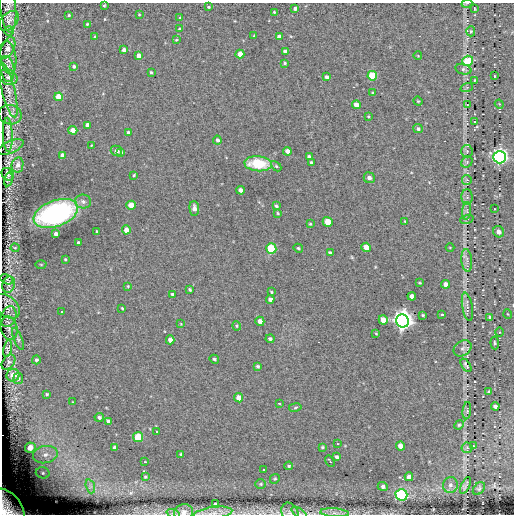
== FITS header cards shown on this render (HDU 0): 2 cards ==
NAXIS1  =                  512
NAXIS2  =                  512

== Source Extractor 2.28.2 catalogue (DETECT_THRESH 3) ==
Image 512 x 512 px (HDU 0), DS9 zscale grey, 1 PNG px = 1 image px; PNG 516 x 516 px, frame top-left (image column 1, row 512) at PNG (2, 3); each listed source drawn as its Kron ellipse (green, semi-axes under 4 px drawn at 4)
Background 0.0443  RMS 5.1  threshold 15.3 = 3 sigma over >= 5 px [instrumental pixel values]
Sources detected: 187; all 187 listed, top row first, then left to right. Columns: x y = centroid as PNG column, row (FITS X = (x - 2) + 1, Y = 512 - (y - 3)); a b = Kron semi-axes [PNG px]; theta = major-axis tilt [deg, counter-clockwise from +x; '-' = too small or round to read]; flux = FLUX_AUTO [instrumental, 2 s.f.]
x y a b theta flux
467 3 5 3 - 450
104 5 3 2 - 350
208 7 3 2 - 330
295 8 3 3 - 910
8 9 23 7 -85 2300
475 9 3 2 - 260
274 12 3 3 - 330
139 14 3 2 - 230
69 15 3 3 - 390
180 17 4 3 - 240
9 21 11 7 45 1400
87 24 4 3 - 340
180 29 3 3 - 580
9 31 5 5 - 400
471 31 5 4 - 410
254 36 3 2 - 250
279 36 4 4 - 1500
95 37 3 3 - 380
176 40 3 3 - 300
8 48 11 6 64 2500
124 50 4 4 - 1600
285 51 4 3 - 1400
240 54 4 4 - 4300
138 56 4 4 - 2700
418 56 4 2 - 230
8 57 16 8 -82 1900
468 61 5 5 - 14000
285 63 3 3 - 420
74 66 4 4 - 700
7 69 13 7 -82 2200
463 69 8 5 -15 760
151 72 3 3 - 440
372 76 5 4 - 14000
494 76 3 2 - 220
8 77 9 7 -28 2000
327 77 4 3 - 970
474 80 3 2 - 250
467 87 6 4 19 560
8 90 28 6 -76 3000
373 93 4 3 - 330
59 97 4 4 - 7200
418 101 4 4 - 310
467 104 3 2 - 130
499 104 4 3 - 320
356 105 4 4 - 3200
10 115 12 9 -11 2100
368 116 4 3 - 290
475 122 2 2 - 240
87 125 4 4 - 1600
418 129 5 4 - 770
73 130 4 4 - 3400
128 133 4 3 - 1000
8 135 17 5 -88 2200
217 140 4 4 - 870
91 145 3 2 - 250
10 147 14 6 24 1200
116 151 6 5 - 1700
287 151 4 4 - 2000
467 151 6 5 - 710
121 152 4 3 - 780
62 155 4 4 - 2200
309 157 4 3 - 880
500 157 6 6 - 110000
467 162 6 5 - 610
311 163 4 3 - 570
258 164 14 7 -4 12000
18 165 8 5 79 1800
276 166 6 4 -45 420
8 174 7 5 -52 830
134 175 3 3 - 350
369 178 6 5 - 1300
8 179 7 4 77 540
467 180 5 5 - 470
240 190 4 4 - 1400
467 197 8 5 -90 750
83 202 8 7 - 1400
131 205 4 4 - 6000
276 206 4 3 - 530
194 208 7 5 -85 1500
494 209 3 2 - 220
467 211 9 4 83 910
56 213 23 13 21 66000
278 213 4 3 - 320
467 219 7 4 18 590
405 221 3 3 - 230
328 222 5 4 - 7200
310 224 3 2 - 310
126 230 4 4 - 3100
97 231 3 2 - 420
499 232 6 5 - 1800
56 234 4 4 - 1500
78 243 3 3 - 670
366 247 5 4 - 3400
450 247 4 3 - 250
15 248 4 4 - 420
298 248 5 4 - 390
271 249 5 5 - 15000
330 253 4 3 - 620
65 259 3 3 - 320
467 260 11 5 -84 1400
41 265 5 3 - 300
7 279 7 4 -26 500
420 283 4 2 - 310
446 284 4 4 - 2200
9 285 8 6 70 1200
128 286 4 3 - 310
190 290 3 3 - 440
271 292 4 3 - 310
172 294 3 3 - 710
412 296 4 4 - 2000
270 299 4 4 - 1200
7 306 15 10 -42 2300
467 307 14 5 -80 1200
122 308 3 2 - 340
62 312 3 3 - 790
508 314 5 3 - 300
423 315 3 3 - 340
442 315 3 3 - 540
8 317 11 7 69 1400
490 318 4 3 - 660
383 320 5 4 - 3900
260 321 4 4 - 2100
402 321 6 6 - 270000
181 324 3 2 - 210
237 326 4 4 - 390
9 328 12 8 -79 1700
499 332 5 3 - 280
376 333 3 2 - 240
18 339 11 4 -67 910
270 339 4 4 - 620
170 340 4 4 - 1700
495 343 6 4 -85 550
463 348 10 7 34 1100
7 349 8 3 78 800
214 359 5 4 - 560
36 360 4 4 - 640
8 362 8 5 53 770
466 365 7 3 -57 640
258 366 4 4 - 560
13 375 6 6 - 3000
18 379 5 5 - 500
489 392 3 3 - 520
47 394 3 3 - 410
239 398 4 4 - 3300
73 402 3 3 - 220
279 403 3 2 - 240
495 406 4 4 - 1200
295 407 6 3 10 420
467 411 9 4 84 390
99 417 4 4 - 730
108 421 4 3 - 820
459 425 5 4 - 450
157 432 2 2 - 250
138 437 5 5 - 12000
337 444 2 2 - 280
400 446 4 4 - 3300
473 446 3 3 - 940
30 447 5 4 - 3500
114 447 4 3 - 710
322 447 3 3 - 390
467 448 5 5 - 600
181 454 4 3 - 380
45 455 12 8 11 3100
337 457 4 3 - 700
330 461 6 3 -58 1000
145 462 3 2 - 410
289 466 4 3 - 380
264 470 3 3 - 2200
43 473 7 5 -15 800
145 477 4 3 - 320
409 477 4 4 - 1800
275 479 5 4 - 470
261 484 5 5 - 470
450 485 8 7 - 1400
466 485 9 4 65 810
90 486 7 4 -72 830
383 486 5 4 - 900
479 489 7 5 49 590
401 495 6 5 - 36000
215 504 3 3 - 580
8 508 21 14 -53 7500
184 512 9 8 - 2100
290 512 10 8 -63 1500
173 513 7 4 -18 550
213 513 19 6 8 2700
299 513 9 4 -36 790
335 513 14 4 -4 1600
At the frame edge (FLAGS 8, measured only in part): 7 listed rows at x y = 467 3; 8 508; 184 512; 290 512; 173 513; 213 513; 299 513